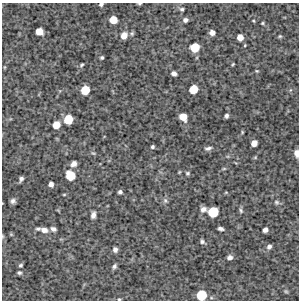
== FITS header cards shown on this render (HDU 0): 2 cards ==
NAXIS1  =                  297 /Length X axis
NAXIS2  =                  298 /Length Y axis

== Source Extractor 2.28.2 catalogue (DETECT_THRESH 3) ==
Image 297 x 298 px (HDU 0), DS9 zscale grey, 1 PNG px = 1 image px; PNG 301 x 302 px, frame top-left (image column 1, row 298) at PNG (2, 3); no overlay
Background 4180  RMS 220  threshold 674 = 3 sigma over >= 5 px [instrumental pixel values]
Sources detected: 64; all 64 listed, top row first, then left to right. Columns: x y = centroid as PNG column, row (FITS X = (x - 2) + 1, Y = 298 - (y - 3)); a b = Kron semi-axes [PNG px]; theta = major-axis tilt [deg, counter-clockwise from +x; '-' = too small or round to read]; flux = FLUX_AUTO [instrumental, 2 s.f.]
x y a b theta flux
101 4 4 3 - 34000
140 4 4 3 - 18000
182 9 5 4 - 28000
113 20 6 6 - 200000
185 20 5 5 - 47000
262 23 3 3 - 16000
39 31 6 6 - 180000
212 33 5 4 - 86000
124 35 7 6 - 140000
280 36 5 4 - 18000
240 37 5 5 - 130000
245 45 3 3 - 13000
195 47 7 6 - 360000
102 57 3 3 - 22000
233 64 4 3 - 14000
82 65 6 4 41 22000
4 67 5 3 - 11000
257 71 5 4 - 15000
174 74 5 4 - 62000
193 89 7 6 - 290000
85 90 7 6 - 310000
290 90 6 4 71 19000
226 116 4 4 - 35000
183 117 6 6 - 200000
68 119 7 6 - 330000
56 125 6 5 - 200000
242 132 5 3 - 14000
254 143 5 5 - 120000
152 147 4 4 - 26000
208 148 9 5 12 43000
93 153 7 4 -42 20000
296 153 8 5 -84 79000
74 164 6 5 - 69000
224 169 5 3 - 15000
187 173 5 4 - 25000
70 176 7 7 - 350000
21 179 5 4 - 42000
51 184 5 4 - 56000
120 192 4 4 - 36000
226 192 4 3 - 11000
64 195 5 3 - 14000
165 200 8 6 -89 38000
13 201 5 4 - 41000
276 202 7 6 - 32000
203 209 8 7 - 61000
241 211 7 5 -74 28000
213 212 7 7 - 460000
93 215 7 4 77 65000
38 229 7 4 12 30000
53 229 6 5 - 49000
221 229 6 3 -12 42000
44 230 10 6 -12 86000
265 230 5 4 - 62000
11 234 5 4 - 16000
202 241 6 4 -40 34000
269 247 6 5 - 43000
115 250 5 5 - 57000
230 257 6 5 - 52000
20 265 5 4 - 25000
114 266 5 4 - 34000
19 273 6 5 - 30000
286 291 6 4 -43 19000
201 295 7 7 - 460000
119 299 4 4 - 14000
At the frame edge (FLAGS 8, measured only in part): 6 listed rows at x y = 101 4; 140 4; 296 153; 11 234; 201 295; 119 299